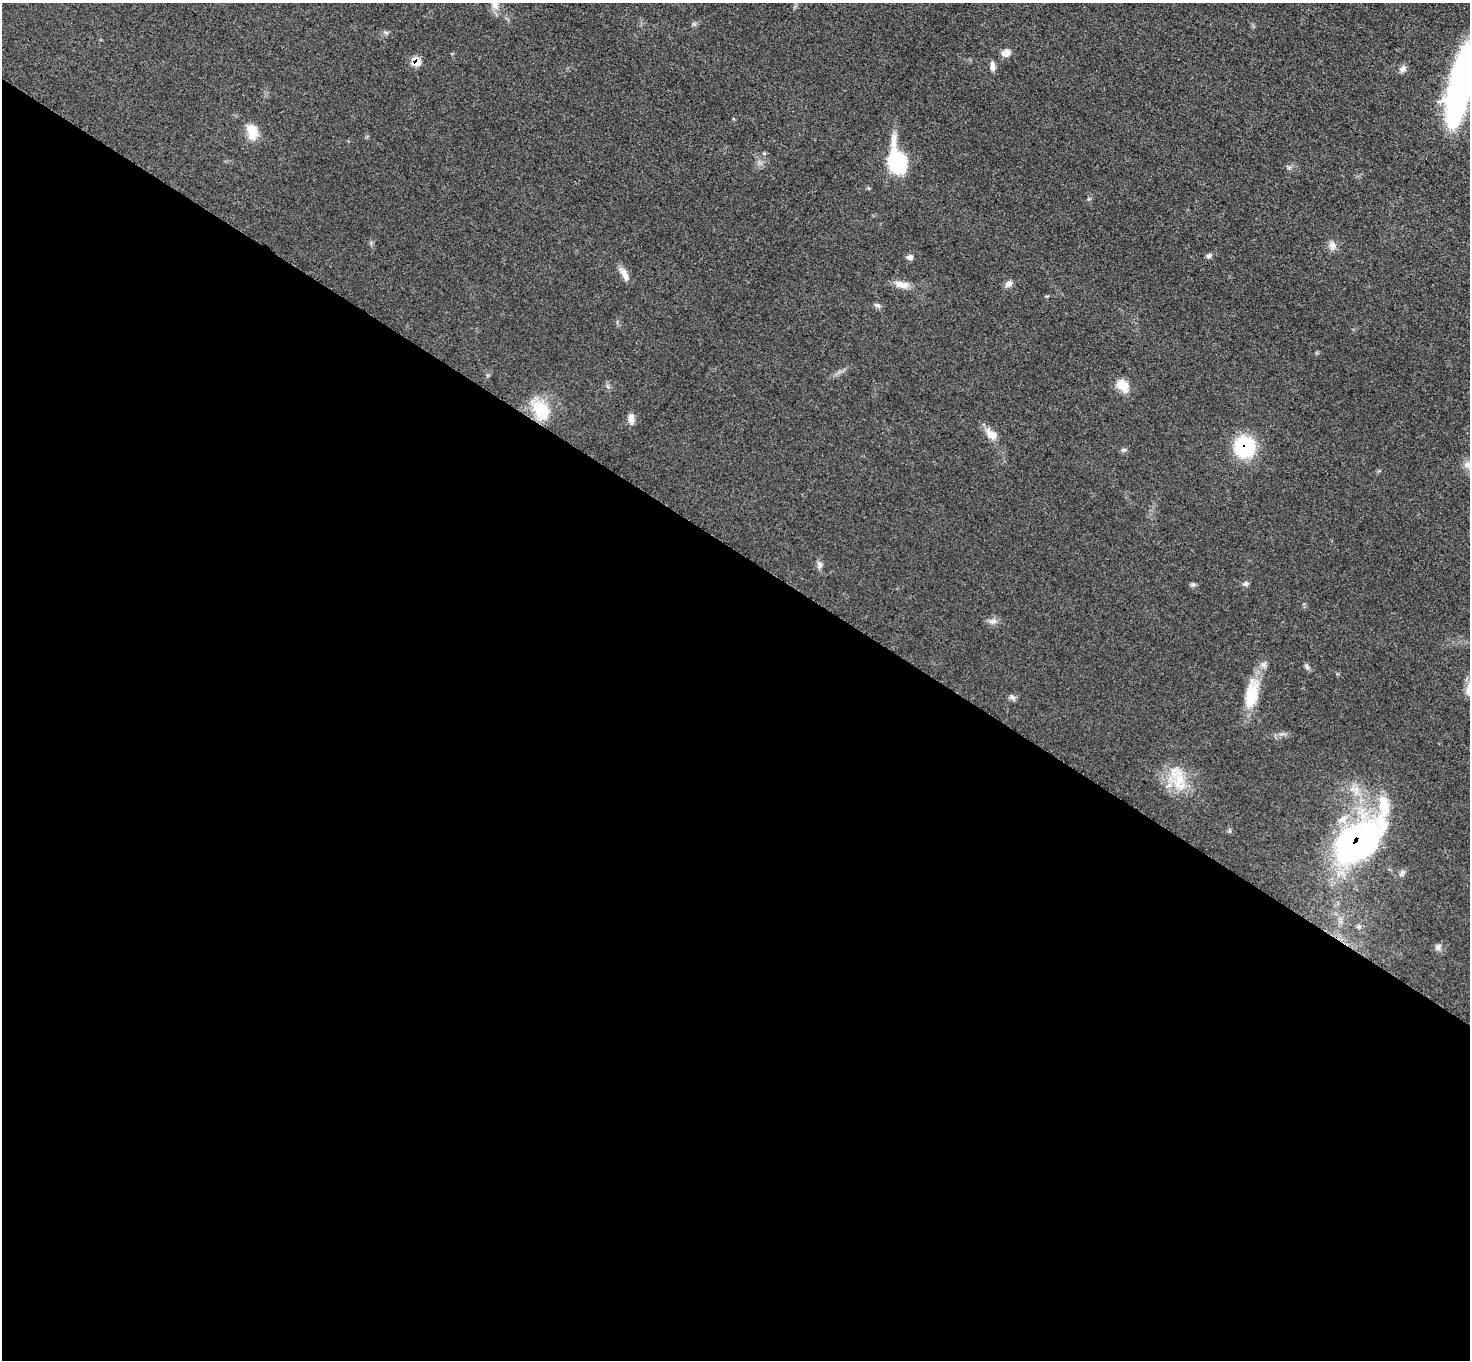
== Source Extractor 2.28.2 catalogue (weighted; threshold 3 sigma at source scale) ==
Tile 14 of 4 x 4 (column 2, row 4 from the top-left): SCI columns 1480-2947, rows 161-1518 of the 5891 x 5893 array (HDU 1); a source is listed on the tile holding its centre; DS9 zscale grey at full resolution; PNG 1472 x 1362 px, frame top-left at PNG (2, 3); no overlay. Shown black and unused: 60% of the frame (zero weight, under 3 of 5 exposures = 1% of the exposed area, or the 3 px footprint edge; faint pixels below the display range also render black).
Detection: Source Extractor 2.28.2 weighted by HDU 2 'WHT'; one run over the whole footprint, this tile lists its part. Background 0.0484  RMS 0.0051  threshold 0.0231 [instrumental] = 3 sigma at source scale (4.5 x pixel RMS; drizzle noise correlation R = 1.50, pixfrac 1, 0.05/0.05 arcsec/px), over >= 5 px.
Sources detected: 33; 3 inside a brighter listed object's ellipse — not listed separately; the other 30 listed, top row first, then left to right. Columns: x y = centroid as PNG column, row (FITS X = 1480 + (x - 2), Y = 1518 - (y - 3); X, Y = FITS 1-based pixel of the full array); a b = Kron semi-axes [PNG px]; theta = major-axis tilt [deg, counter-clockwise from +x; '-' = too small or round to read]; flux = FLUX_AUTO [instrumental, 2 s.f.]
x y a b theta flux
494 4 14 9 -65 3.6
1006 53 12 8 51 3
416 62 10 9 - 4.9
992 66 11 6 -83 2.4
1402 69 9 7 46 2
1460 87 70 17 78 170
252 132 18 12 -79 7.9
897 162 25 19 -71 30
1332 245 11 9 -73 2.8
1209 256 8 6 21 1.2
910 257 9 7 34 1.5
625 276 13 8 -64 3.1
1010 283 9 6 80 1.7
902 285 19 9 -11 4.7
878 305 8 5 -7 1.2
1123 385 17 13 -47 6.6
541 410 28 19 -56 17
631 419 12 8 -86 3.1
991 434 17 10 -38 5
1244 447 22 21 - 31
1467 465 11 8 -45 2.7
820 564 8 6 -88 1.6
1193 584 7 4 1 0.95
1246 584 7 5 18 1.2
993 621 12 6 5 2.2
1469 688 22 9 70 5.7
1251 695 37 15 80 17
1179 780 26 15 70 13
1356 843 52 30 36 150
1438 947 8 6 89 1.6
Overlapping masked pixels (flux is a lower limit): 3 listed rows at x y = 416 62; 1244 447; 1356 843
Isophote crosses this tile's border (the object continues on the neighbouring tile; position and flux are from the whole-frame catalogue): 3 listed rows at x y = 494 4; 1460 87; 1469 688